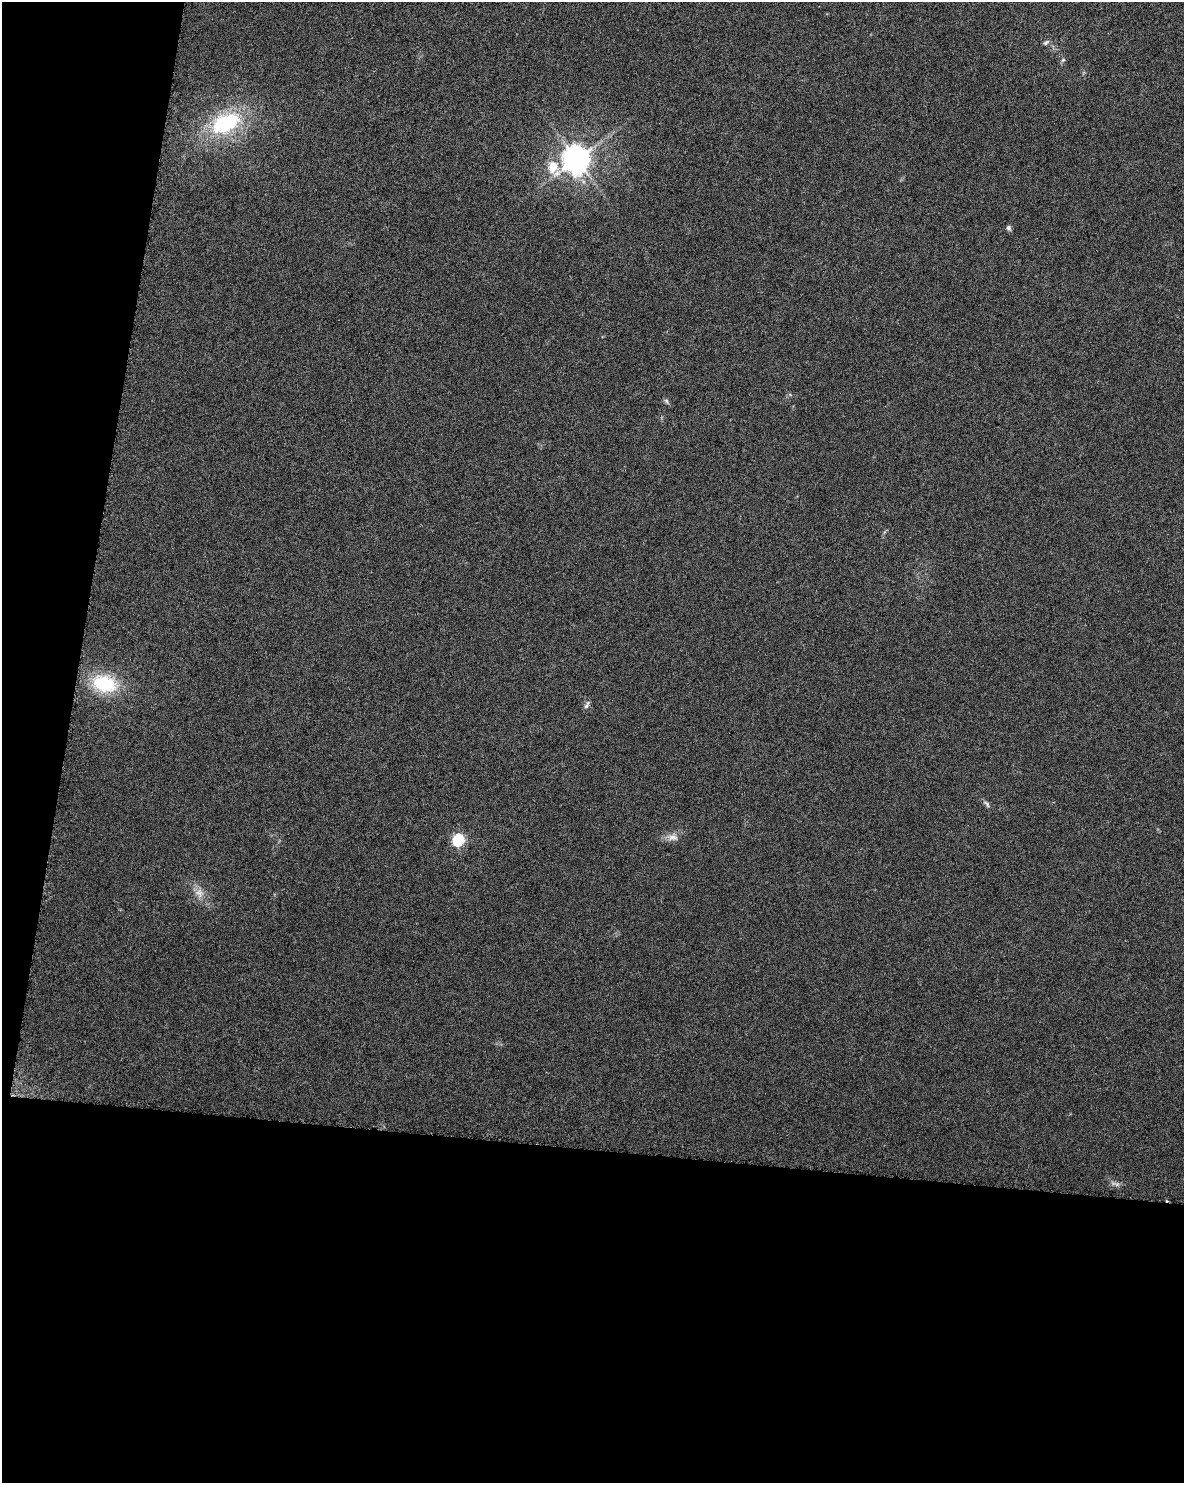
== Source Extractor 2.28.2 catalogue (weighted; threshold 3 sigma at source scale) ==
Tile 9 of 4 x 3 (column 1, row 3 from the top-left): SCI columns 2-1183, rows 231-1711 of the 4740 x 4960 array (HDU 1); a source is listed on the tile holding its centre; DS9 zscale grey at full resolution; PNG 1186 x 1485 px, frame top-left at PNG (2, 2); no overlay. Shown black and unused: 28% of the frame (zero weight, under 3 of 6 exposures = <1% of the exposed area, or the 3 px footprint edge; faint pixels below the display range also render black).
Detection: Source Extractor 2.28.2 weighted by HDU 2 'WHT'; one run over the whole footprint, this tile lists its part. Background 0.0175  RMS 0.0035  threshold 0.0143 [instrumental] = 3 sigma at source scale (4.09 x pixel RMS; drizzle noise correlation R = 1.36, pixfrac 0.8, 0.0396/0.0396 arcsec/px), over >= 5 px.
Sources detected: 14; all 14 listed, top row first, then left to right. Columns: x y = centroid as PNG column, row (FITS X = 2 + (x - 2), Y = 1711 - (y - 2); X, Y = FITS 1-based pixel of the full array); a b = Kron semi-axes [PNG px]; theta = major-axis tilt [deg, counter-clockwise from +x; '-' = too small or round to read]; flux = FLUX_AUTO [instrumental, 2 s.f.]
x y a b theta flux
1046 42 9 5 30 0.72
1063 60 6 5 - 0.58
225 124 33 21 27 31
577 159 9 8 - 460
553 167 9 7 -52 11
1008 228 7 5 -68 0.85
666 401 8 5 -61 0.68
104 684 27 18 -13 21
587 705 12 5 60 1
987 804 13 5 -49 0.93
673 837 16 10 1 2.6
458 840 6 5 - 37
199 893 14 11 -64 3.2
1117 1184 9 7 -35 1